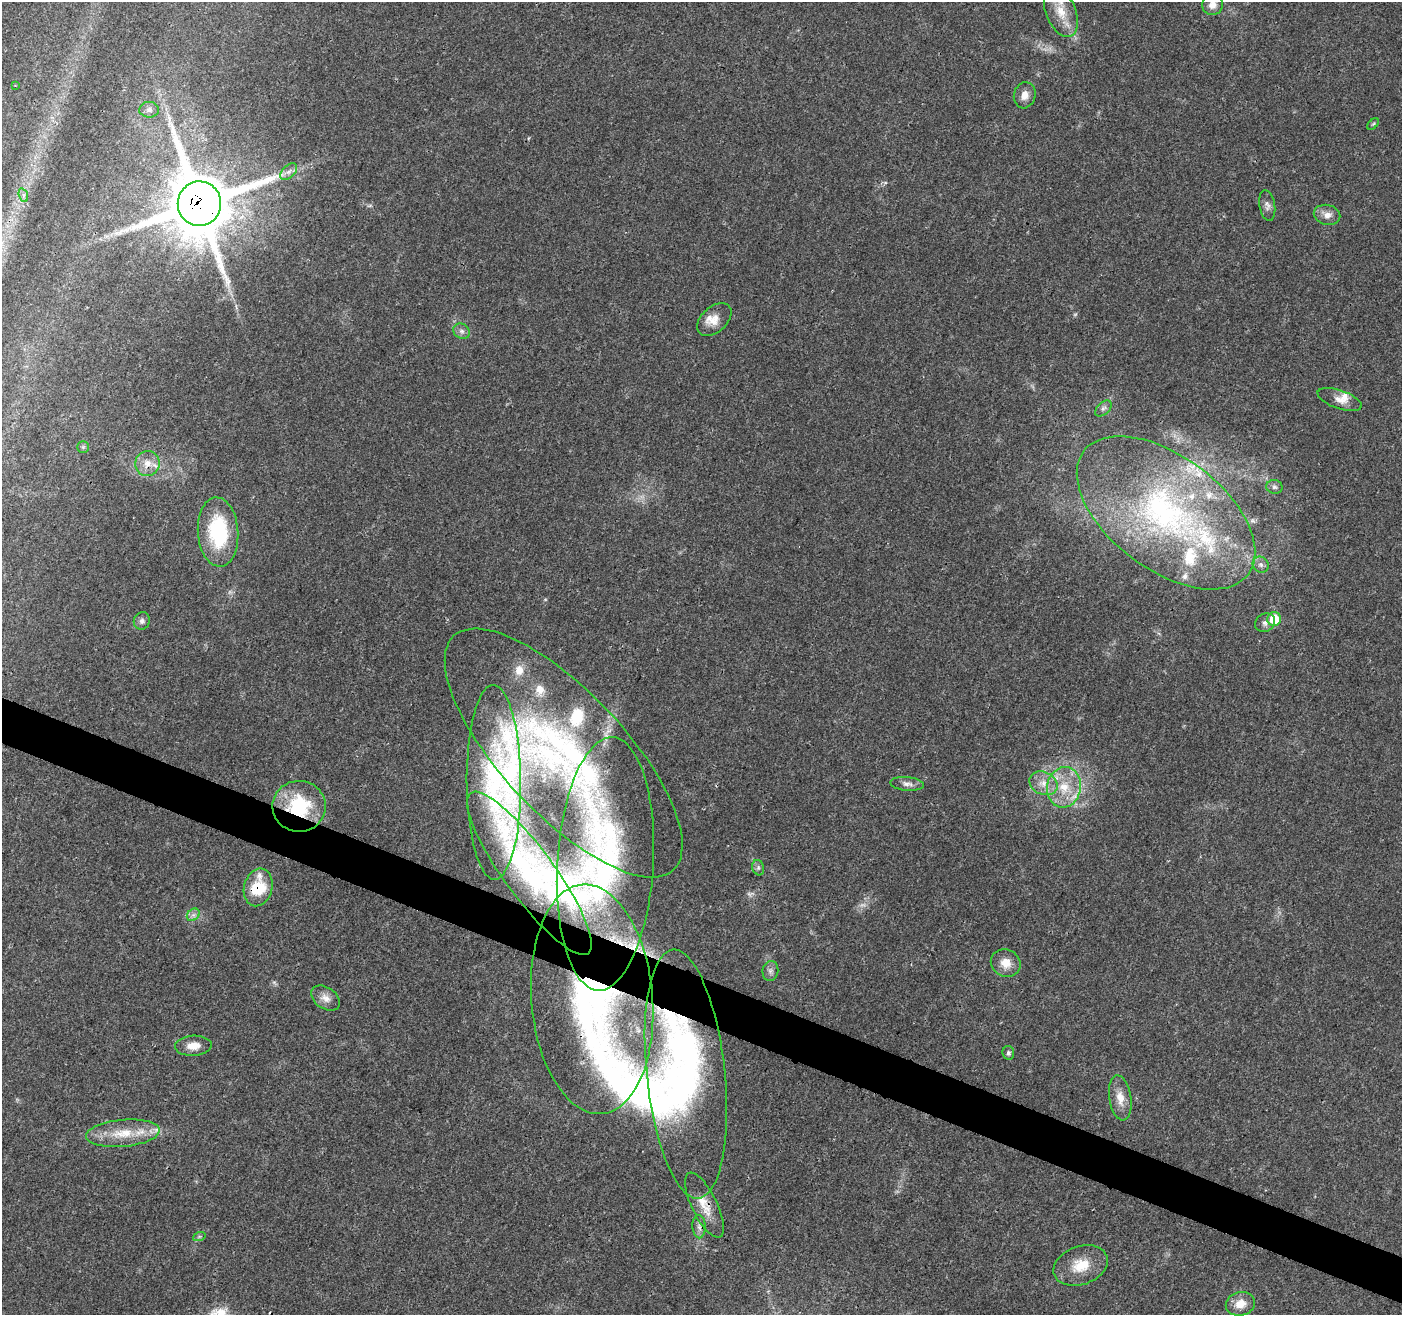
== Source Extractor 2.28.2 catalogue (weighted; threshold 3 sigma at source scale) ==
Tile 6 of 4 x 4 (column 2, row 2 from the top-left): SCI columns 1412-2811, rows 2838-4150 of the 5623 x 5745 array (HDU 1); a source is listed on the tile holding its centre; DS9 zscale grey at full resolution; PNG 1404 x 1317 px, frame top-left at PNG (2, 2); each listed source drawn as its Kron ellipse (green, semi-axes under 4 px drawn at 4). Shown black and unused: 4% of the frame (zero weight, under 3 of 4 exposures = <1% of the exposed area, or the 3 px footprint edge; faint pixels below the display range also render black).
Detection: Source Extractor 2.28.2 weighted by HDU 2 'WHT'; one run over the whole footprint, this tile lists its part. Background 0.0271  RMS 0.0025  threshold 0.0114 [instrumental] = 3 sigma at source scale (4.5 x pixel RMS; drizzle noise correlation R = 1.50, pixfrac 1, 0.0396/0.0396 arcsec/px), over >= 5 px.
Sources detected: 72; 3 too faint to see at this stretch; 1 cosmic-ray / hot-pixel residue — neither listed nor drawn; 19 inside a brighter listed object's ellipse — not listed separately; the other 49 listed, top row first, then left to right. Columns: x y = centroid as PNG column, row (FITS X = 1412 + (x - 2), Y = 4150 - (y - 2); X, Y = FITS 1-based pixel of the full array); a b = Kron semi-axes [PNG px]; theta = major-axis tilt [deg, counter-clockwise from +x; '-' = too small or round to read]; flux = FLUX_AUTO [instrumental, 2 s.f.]
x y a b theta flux
1212 5 10 10 - 2
1061 12 26 15 -69 6.3
15 86 4 2 - 0.17
1025 95 13 10 76 2.1
149 110 10 8 0 1.1
1373 124 7 4 44 0.37
289 172 10 6 44 1.1
23 195 7 4 -71 0.65
199 204 22 21 - 2100
1267 205 16 7 -80 1.2
1327 215 13 10 -13 2
714 320 20 12 42 3
462 331 9 7 -33 0.97
1340 399 23 9 -19 2.5
1103 408 10 6 44 0.81
83 447 5 5 - 0.46
147 463 12 12 - 2.8
1274 487 8 7 - 0.71
1166 513 103 57 -37 77
218 532 35 20 -86 20
1261 565 8 7 - 1
1274 619 7 6 - 8.4
142 621 9 8 - 0.87
1265 623 10 8 35 1.1
564 753 160 61 -47 100
494 782 97 27 -90 27
1043 783 14 11 -25 3.1
907 784 17 7 -5 1.4
1064 787 20 17 78 7.8
299 806 26 25 - 16
605 864 127 48 87 74
758 868 8 6 -72 0.67
529 873 99 25 -54 34
258 887 19 14 74 9.9
193 915 7 5 44 0.88
1006 963 15 13 -30 3.3
770 971 10 8 81 1
326 998 16 10 -34 2.2
592 999 115 60 -85 100
193 1046 18 10 3 2.9
1008 1053 7 6 - 0.67
686 1074 125 39 -84 65
1120 1098 23 11 -81 3.5
123 1133 37 13 5 7.7
704 1205 35 12 -64 5.2
699 1227 12 6 -89 1.2
199 1237 6 4 19 0.4
1081 1265 28 19 20 6.6
1240 1304 15 11 14 3.4
Overlapping masked pixels (flux is a lower limit): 9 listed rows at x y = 199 204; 147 463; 299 806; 605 864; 529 873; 258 887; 592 999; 686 1074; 704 1205
Isophote crosses this tile's border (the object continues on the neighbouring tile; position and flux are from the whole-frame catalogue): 2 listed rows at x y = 1212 5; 1061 12